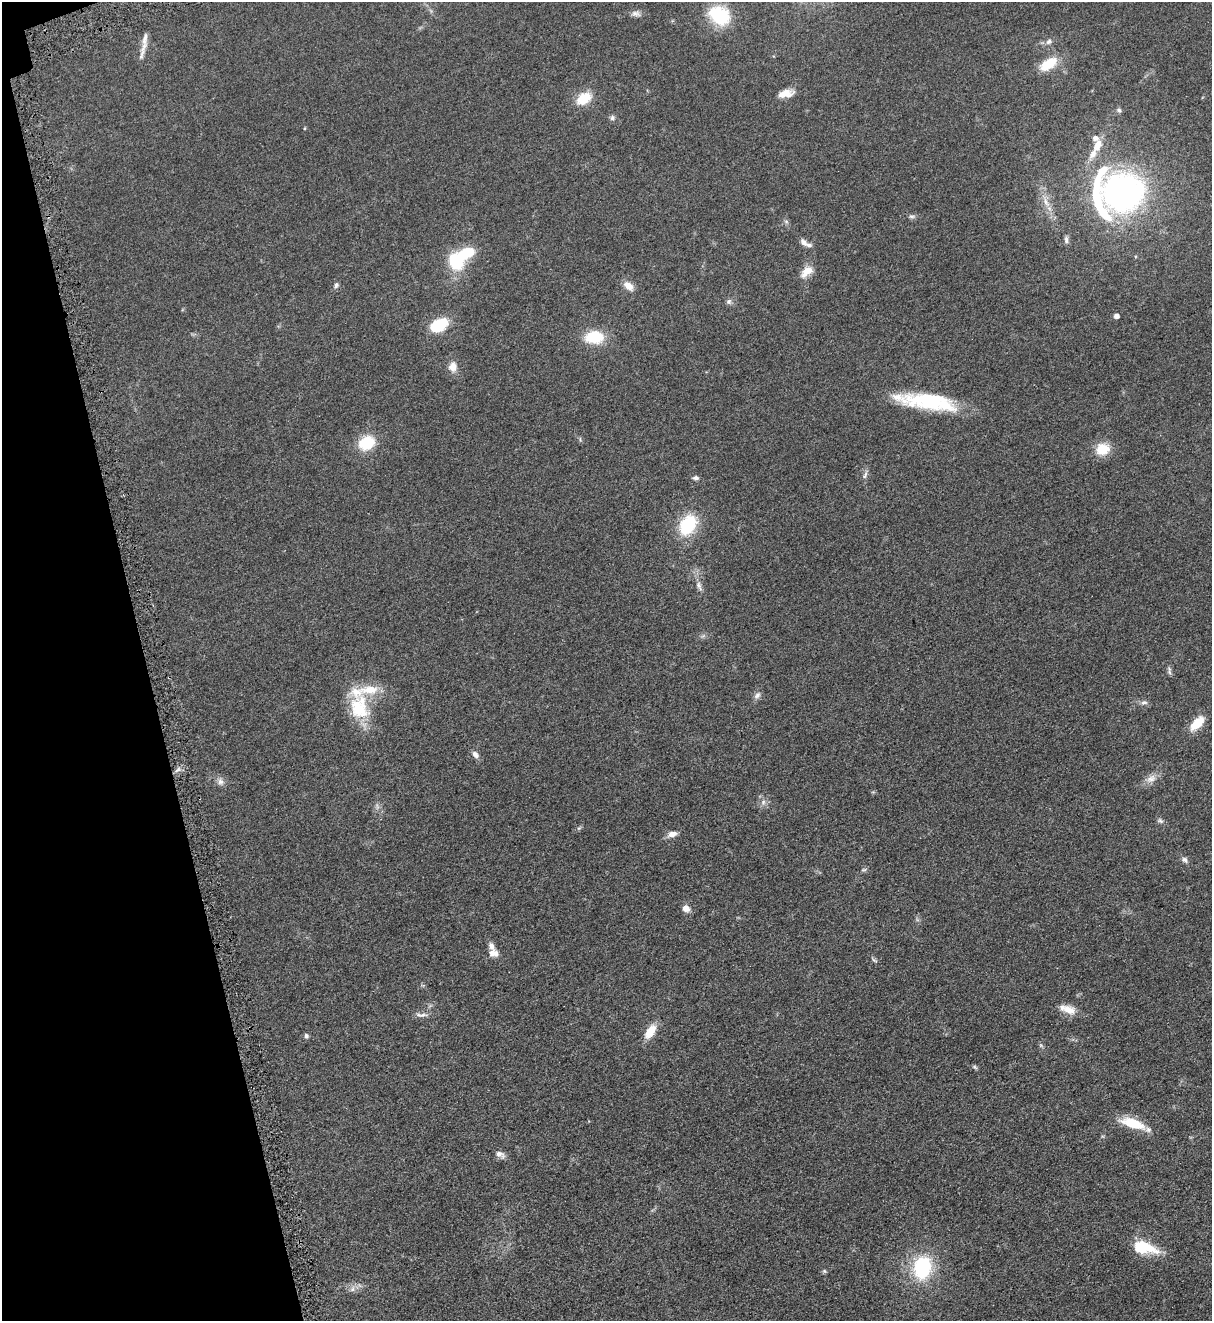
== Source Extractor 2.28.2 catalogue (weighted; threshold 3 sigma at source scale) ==
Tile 5 of 4 x 4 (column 1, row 2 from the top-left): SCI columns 315-1524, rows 2692-4010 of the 5347 x 5383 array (HDU 1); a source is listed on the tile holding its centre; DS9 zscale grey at full resolution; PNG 1214 x 1323 px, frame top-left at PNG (2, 2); no overlay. Shown black and unused: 12% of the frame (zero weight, under 3 of 5 exposures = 4% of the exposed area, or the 3 px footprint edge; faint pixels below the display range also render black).
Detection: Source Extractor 2.28.2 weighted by HDU 2 'WHT'; one run over the whole footprint, this tile lists its part. Background 0.0758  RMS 0.0069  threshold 0.0309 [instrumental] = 3 sigma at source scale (4.5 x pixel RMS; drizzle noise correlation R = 1.50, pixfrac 1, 0.05/0.05 arcsec/px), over >= 5 px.
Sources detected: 77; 1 too faint to see at this stretch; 3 inside a brighter object's white glare — not listed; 11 inside a brighter listed object's ellipse — not listed separately; the other 62 listed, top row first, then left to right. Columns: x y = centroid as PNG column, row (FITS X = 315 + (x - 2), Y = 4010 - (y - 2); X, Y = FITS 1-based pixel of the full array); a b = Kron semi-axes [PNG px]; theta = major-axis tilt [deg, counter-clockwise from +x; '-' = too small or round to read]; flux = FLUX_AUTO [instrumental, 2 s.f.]
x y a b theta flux
636 14 14 8 -6 2.9
719 15 27 21 -29 31
145 39 22 7 78 5.1
1049 42 8 7 - 2.3
1048 64 23 11 32 15
786 93 19 8 13 7.3
584 98 17 11 32 15
1119 110 7 6 - 1.4
612 118 7 7 - 1.7
305 128 5 3 - 0.51
1097 146 18 9 65 8.9
1123 192 36 32 0 210
1046 202 20 7 -64 6.6
912 216 9 5 -4 1.6
1066 240 11 6 -85 2
804 243 14 7 -45 3.2
456 261 19 15 -62 26
807 272 18 10 41 7.5
336 285 8 5 71 1.5
628 286 13 8 -41 5.8
729 302 7 7 - 1.8
1116 316 5 4 - 3.3
439 325 16 10 27 28
594 337 20 13 1 22
453 367 13 10 87 5.7
924 398 76 15 3 36
367 443 16 13 26 21
1103 449 15 13 17 14
865 475 12 5 65 2
695 478 9 6 -5 1.8
688 524 18 12 58 41
699 586 13 7 -67 3
703 636 8 4 37 1.2
1169 671 12 4 -90 1.5
757 695 11 7 53 2.5
1144 702 10 6 16 2.1
359 708 37 24 -76 32
1197 723 18 9 45 14
475 755 10 7 -50 2.8
1151 779 16 10 31 5.2
220 782 10 10 - 3
763 802 8 6 70 2.3
1160 821 10 6 -29 1.7
579 828 7 4 17 0.94
672 834 13 7 15 3.9
1185 860 9 7 -34 2.1
864 870 8 4 8 1
686 908 8 7 - 4.7
494 953 13 9 -6 4.3
874 960 8 4 -35 1.1
1068 1009 24 10 -17 7.9
421 1015 20 5 -1 3.1
650 1031 19 9 56 9.8
306 1036 6 5 - 1.5
1041 1045 7 5 -46 1.1
975 1067 7 4 -26 1
1132 1123 33 12 -18 17
500 1154 14 8 -29 3.2
1145 1246 32 10 -26 20
922 1267 23 18 81 48
824 1271 6 5 - 0.94
352 1289 9 6 61 2.3